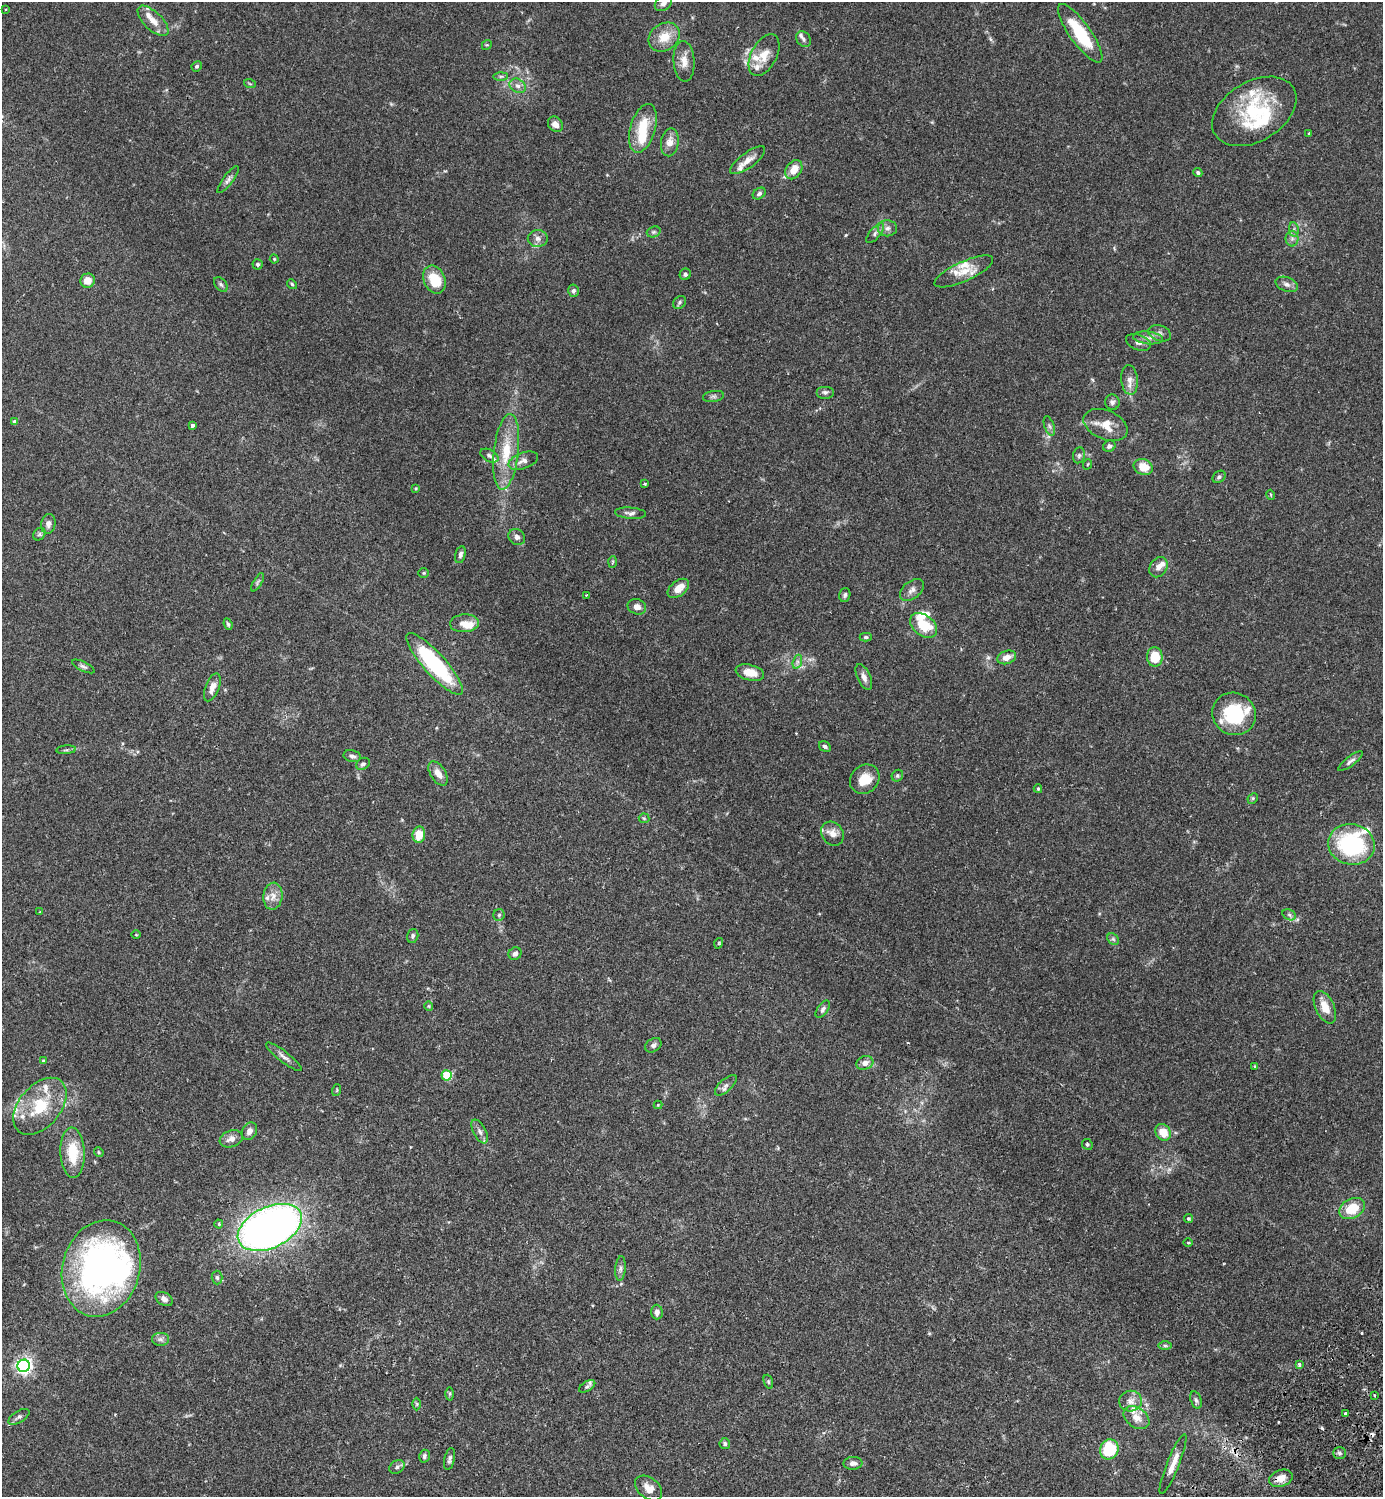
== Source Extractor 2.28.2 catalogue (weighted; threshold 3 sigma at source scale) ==
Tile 6 of 4 x 4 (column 2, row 2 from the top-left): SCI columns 1725-3105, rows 3034-4528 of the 6070 x 6069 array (HDU 1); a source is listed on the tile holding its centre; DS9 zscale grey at full resolution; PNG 1385 x 1499 px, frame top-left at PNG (2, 2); each listed source drawn as its Kron ellipse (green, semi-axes under 4 px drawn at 4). Shown black and unused: <1% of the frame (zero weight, under 2 of 3 exposures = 3% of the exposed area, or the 3 px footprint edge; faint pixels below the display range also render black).
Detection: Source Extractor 2.28.2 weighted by HDU 2 'WHT'; one run over the whole footprint, this tile lists its part. Background 0.091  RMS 0.0057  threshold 0.0255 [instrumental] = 3 sigma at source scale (4.5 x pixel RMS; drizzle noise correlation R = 1.50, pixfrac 1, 0.05/0.05 arcsec/px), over >= 5 px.
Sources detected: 196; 1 too faint to see at this stretch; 4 inside a brighter object's white glare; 1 cosmic-ray / hot-pixel residue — neither listed nor drawn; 24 inside a brighter listed object's ellipse — not listed separately; the other 166 listed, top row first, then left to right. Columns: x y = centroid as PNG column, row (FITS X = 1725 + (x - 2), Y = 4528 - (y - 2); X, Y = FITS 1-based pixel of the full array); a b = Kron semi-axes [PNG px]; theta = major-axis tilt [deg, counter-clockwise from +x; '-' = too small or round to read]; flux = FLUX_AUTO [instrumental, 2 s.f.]
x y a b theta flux
663 3 9 7 34 2
5 9 3 2 - 0.6
153 21 19 9 -44 6.2
1080 33 35 10 -54 28
664 37 17 13 36 10
803 39 8 6 -49 1.4
487 45 5 4 - 0.68
764 55 22 12 62 8.6
684 61 20 10 -86 5.3
197 66 5 4 - 0.87
501 76 7 4 1 0.94
250 84 6 3 -19 0.58
518 86 8 6 -31 2.4
1254 111 46 30 31 39
555 124 8 7 - 2.9
643 128 25 12 73 18
1309 133 4 3 - 0.5
670 142 14 9 81 4.5
748 160 21 7 36 5.1
794 170 10 7 57 7.1
1198 173 5 4 - 0.97
228 180 16 5 54 2.1
759 193 7 5 35 1.4
887 228 9 8 - 2.6
1294 230 7 5 -81 1.2
654 232 7 5 20 1.1
875 233 12 5 51 1.9
538 238 10 8 -2 2.9
1292 239 8 6 90 1.9
274 259 4 4 - 0.58
258 264 5 5 - 1.1
964 271 32 10 24 8.9
685 274 6 5 - 1.3
434 279 14 10 -67 14
88 281 7 7 - 5
221 284 8 5 -49 1.2
292 284 5 4 - 0.81
1287 284 11 7 -20 2.5
573 291 6 5 - 1.4
679 302 7 5 48 1.2
1160 333 11 7 -19 2.2
1148 338 15 6 -7 3.1
1138 342 13 7 -21 2.7
1129 380 15 8 -85 3.9
825 392 9 6 0 1.4
713 396 10 5 9 1.4
1112 402 7 7 - 1.7
14 422 4 3 - 1.9
192 425 3 3 - 1.7
1106 425 23 14 -23 9.2
1049 426 10 5 -71 1.4
1109 446 6 5 - 1.5
506 452 38 12 83 19
1079 455 8 6 75 1.3
489 456 10 6 -27 1.5
523 461 15 8 20 3.5
1088 464 5 3 - 0.46
1143 467 10 7 -19 8.1
1219 477 7 5 39 1.3
645 484 4 4 - 0.52
416 488 4 3 - 0.67
1271 495 5 3 - 0.51
630 513 15 5 -5 2.2
48 524 10 7 80 2.4
39 534 7 5 47 1.1
517 537 9 7 -38 2.1
460 555 9 5 76 1.5
613 562 6 4 88 0.68
1158 567 10 8 55 3.3
424 573 5 4 - 0.62
258 582 10 3 58 1.1
678 588 12 7 39 6.2
912 590 14 8 39 3
586 595 3 3 - 0.43
845 595 7 5 72 1.3
637 607 9 7 -19 3
464 623 14 9 4 5.3
228 624 6 4 -69 0.86
924 625 15 10 -39 16
866 637 6 4 0 1
1007 657 10 6 20 4.9
1155 657 10 7 -85 13
797 662 7 4 72 1.4
435 664 40 11 -48 55
83 666 12 4 -26 1.5
750 673 14 7 -14 9.2
864 677 14 6 -65 2.9
212 687 15 7 68 4.5
1234 714 22 21 - 31
825 746 6 5 - 1.2
66 750 10 3 5 1
352 756 9 6 -11 1.7
1350 761 15 4 37 1.9
363 764 7 5 35 1.4
438 773 13 7 -57 4.7
897 776 6 5 - 1
865 779 16 13 43 10
1038 789 4 3 - 0.72
1253 798 6 4 46 0.75
644 818 5 5 - 0.68
419 834 8 6 83 9.5
832 834 12 10 -53 4.3
1351 844 23 20 -12 59
273 896 13 9 81 4.6
40 912 3 2 - 0.6
499 915 6 5 - 1.1
1289 915 7 5 -31 1.3
136 935 5 3 - 0.46
413 936 7 5 75 1.2
1113 939 6 5 - 1.1
719 943 5 3 - 0.52
515 954 7 6 - 1.7
429 1006 4 4 - 0.57
1325 1007 17 9 -65 7.2
823 1009 10 5 55 1.7
653 1045 9 6 34 1.8
284 1057 22 5 -38 2.8
43 1061 3 3 - 0.72
865 1063 8 6 18 3.3
1255 1066 4 3 - 0.5
447 1075 5 5 - 25
726 1085 14 6 42 2.3
337 1090 6 3 72 0.57
658 1105 4 4 - 0.49
40 1106 33 21 50 24
249 1131 9 7 60 3.4
480 1131 13 6 -63 2.3
1163 1132 9 7 -53 8.6
231 1139 12 8 19 3.5
1087 1144 5 5 - 0.87
99 1152 5 4 - 0.66
72 1153 25 12 -88 17
1352 1208 13 9 29 15
1188 1218 4 4 - 0.79
219 1224 4 4 - 0.61
270 1227 34 20 25 390
1188 1243 5 3 - 0.49
101 1268 49 38 74 190
620 1268 12 5 85 1.8
217 1278 7 5 -87 1.1
164 1299 9 6 -31 2.2
657 1312 7 6 - 2.5
160 1339 8 6 -1 1.8
1165 1346 7 4 -1 0.92
1299 1365 3 3 - 2.6
24 1366 6 6 - 190
768 1382 7 4 -71 0.89
587 1386 9 5 32 1.3
450 1394 6 4 89 0.82
1374 1395 3 3 - 1.2
1196 1400 9 5 -74 1.3
1131 1401 11 10 - 3.8
417 1404 6 4 -90 0.71
1345 1414 3 3 - 2.3
19 1417 12 5 31 1.8
1136 1418 14 9 -35 5.5
725 1444 5 5 - 0.97
1109 1449 10 9 - 26
1339 1453 6 5 - 1.3
424 1456 6 5 - 1.3
450 1459 11 5 78 1.5
853 1463 9 6 2 2.4
1173 1464 32 6 68 6.2
397 1467 8 6 29 1.5
1281 1478 12 8 18 4.7
648 1488 15 10 -38 5.3
Overlapping masked pixels (flux is a lower limit): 2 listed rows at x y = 1345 1414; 1281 1478
Isophote crosses this tile's border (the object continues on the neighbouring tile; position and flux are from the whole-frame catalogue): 1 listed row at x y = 663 3